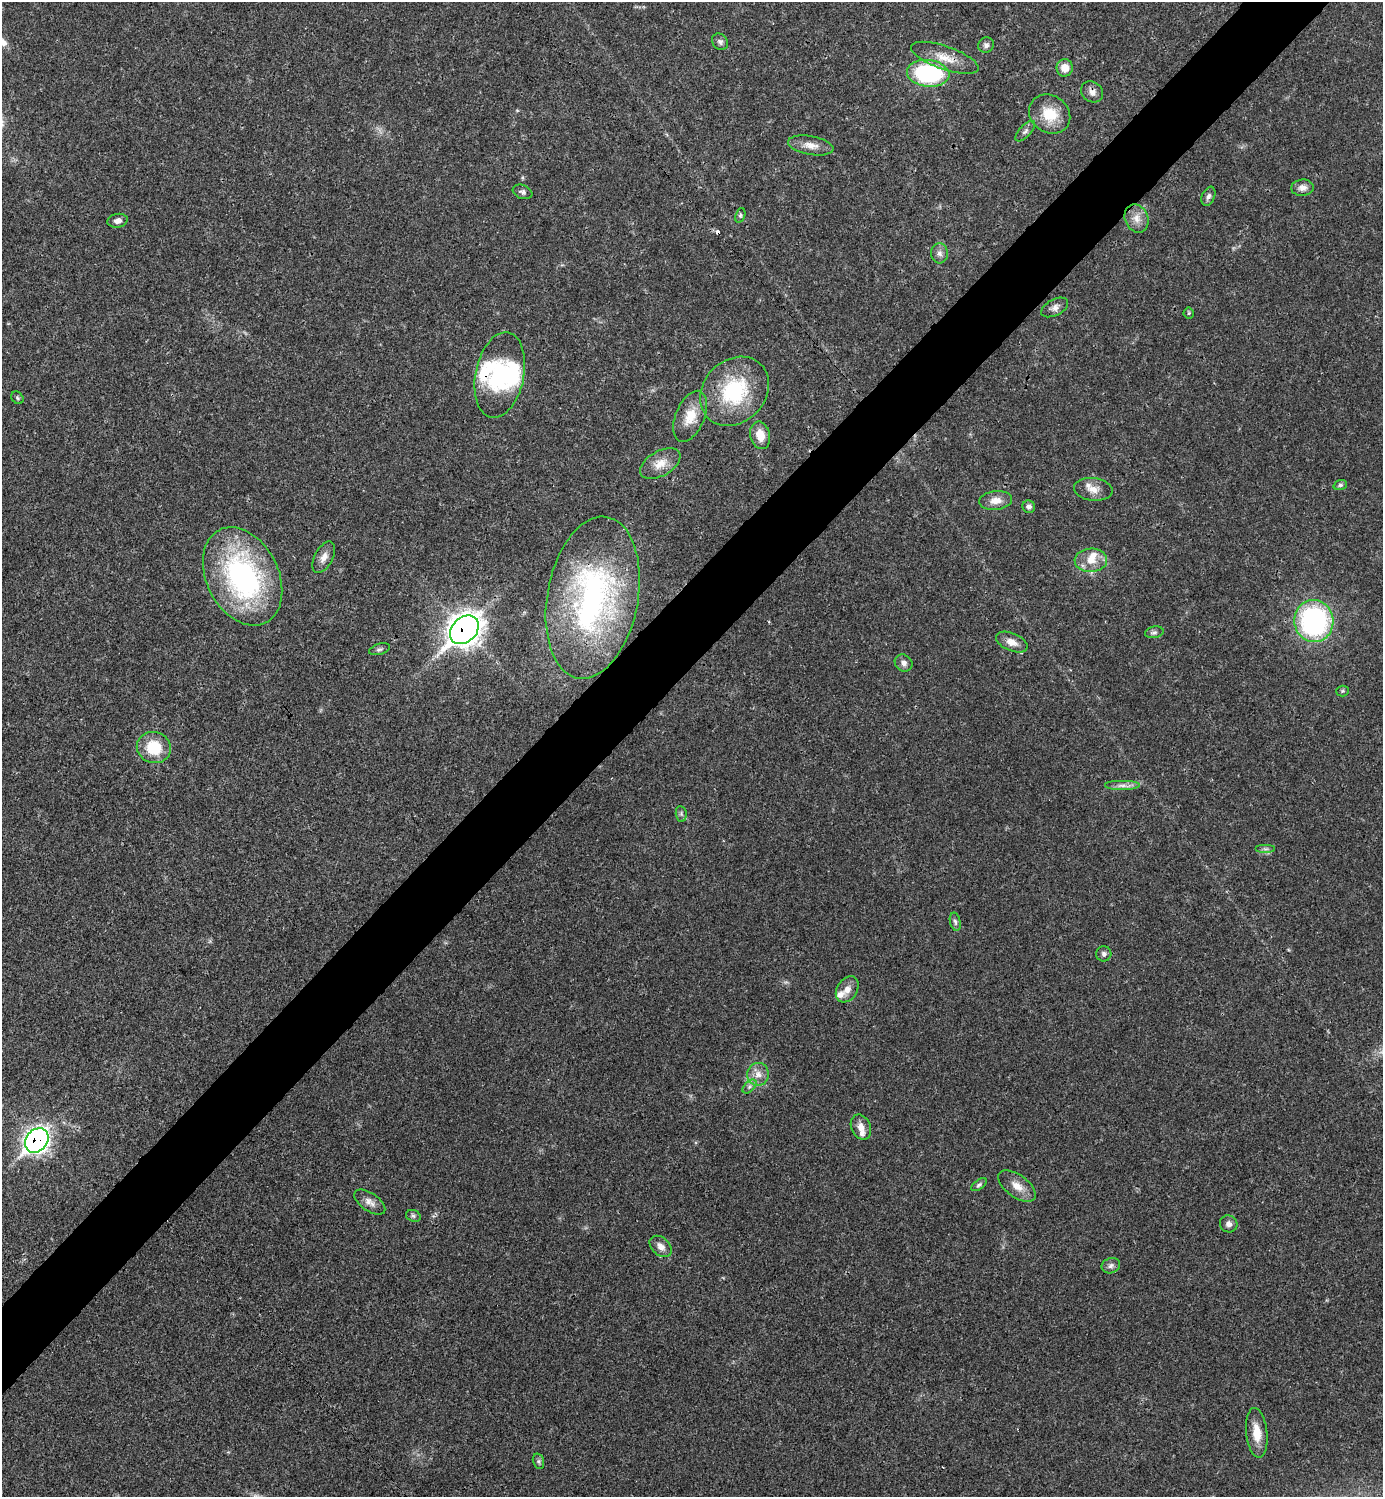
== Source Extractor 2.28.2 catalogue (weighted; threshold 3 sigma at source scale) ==
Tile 10 of 4 x 4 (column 2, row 3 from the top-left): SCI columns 1681-3061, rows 1497-2991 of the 5981 x 5982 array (HDU 1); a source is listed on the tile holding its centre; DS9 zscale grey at full resolution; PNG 1385 x 1499 px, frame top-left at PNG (2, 2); each listed source drawn as its Kron ellipse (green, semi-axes under 4 px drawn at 4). Shown black and unused: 5% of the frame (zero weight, under 3 of 4 exposures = <1% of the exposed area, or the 3 px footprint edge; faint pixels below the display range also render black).
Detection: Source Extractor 2.28.2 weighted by HDU 2 'WHT'; one run over the whole footprint, this tile lists its part. Background 0.0198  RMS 0.0022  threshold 0.01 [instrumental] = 3 sigma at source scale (4.5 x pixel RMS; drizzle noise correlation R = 1.50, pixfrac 1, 0.05/0.05 arcsec/px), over >= 5 px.
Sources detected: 67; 1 inside a brighter object's white glare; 1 cosmic-ray / hot-pixel residue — neither listed nor drawn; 6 inside a brighter listed object's ellipse — not listed separately; the other 59 listed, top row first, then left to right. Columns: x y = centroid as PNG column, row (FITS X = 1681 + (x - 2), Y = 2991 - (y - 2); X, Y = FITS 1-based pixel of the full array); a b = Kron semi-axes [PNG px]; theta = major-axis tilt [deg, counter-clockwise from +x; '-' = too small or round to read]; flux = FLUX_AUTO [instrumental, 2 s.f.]
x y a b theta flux
720 42 9 7 -49 0.74
986 45 8 7 - 0.78
945 58 35 11 -19 4.6
1065 68 9 8 - 2.5
928 73 21 13 -6 27
1092 92 12 9 -37 1.4
1050 114 22 18 -36 6.2
1025 131 13 5 46 0.77
811 145 23 9 -10 2.4
1302 188 11 8 5 1.3
522 192 10 7 -21 0.64
1208 196 10 6 67 0.77
740 215 7 4 71 0.43
1137 218 14 11 -67 2.2
118 221 10 7 11 0.98
939 253 10 8 -86 1.1
1055 307 15 8 27 1.2
1189 313 5 5 - 0.32
500 375 43 24 78 17
734 391 38 31 45 19
17 398 7 5 -48 0.37
690 416 27 14 68 4.9
760 435 14 10 -77 3.3
660 464 22 12 30 3.4
1340 485 7 4 19 0.46
1093 489 19 11 -6 2.3
996 500 16 9 6 2.3
1029 507 6 6 - 0.76
324 557 17 9 62 1.8
1091 560 16 12 2 3.1
243 576 52 36 -63 46
593 598 82 45 80 59
1314 621 21 19 -81 42
464 630 16 12 45 270
1154 632 9 5 10 0.66
1012 642 16 9 -22 2.1
379 649 11 5 17 0.6
904 663 9 8 - 1
1342 691 6 5 - 0.33
154 748 17 15 -20 7.6
1122 785 18 5 0 1.3
681 814 8 5 -83 0.5
1265 849 10 4 0 0.6
955 922 9 5 -77 0.56
1104 954 7 7 - 0.73
847 989 14 10 57 1.9
758 1074 11 11 - 2.1
749 1087 8 5 45 0.67
861 1127 13 9 -66 1.9
37 1140 13 10 50 120
979 1185 9 4 37 0.5
1017 1186 22 11 -36 2.7
370 1202 18 9 -35 1.6
413 1216 7 5 -22 0.5
1229 1224 9 8 - 1
661 1246 13 8 -41 1.5
1111 1266 9 7 19 0.81
1257 1433 25 10 -84 3.9
538 1461 8 5 -73 0.54
Overlapping masked pixels (flux is a lower limit): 3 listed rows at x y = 1092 92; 464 630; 37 1140